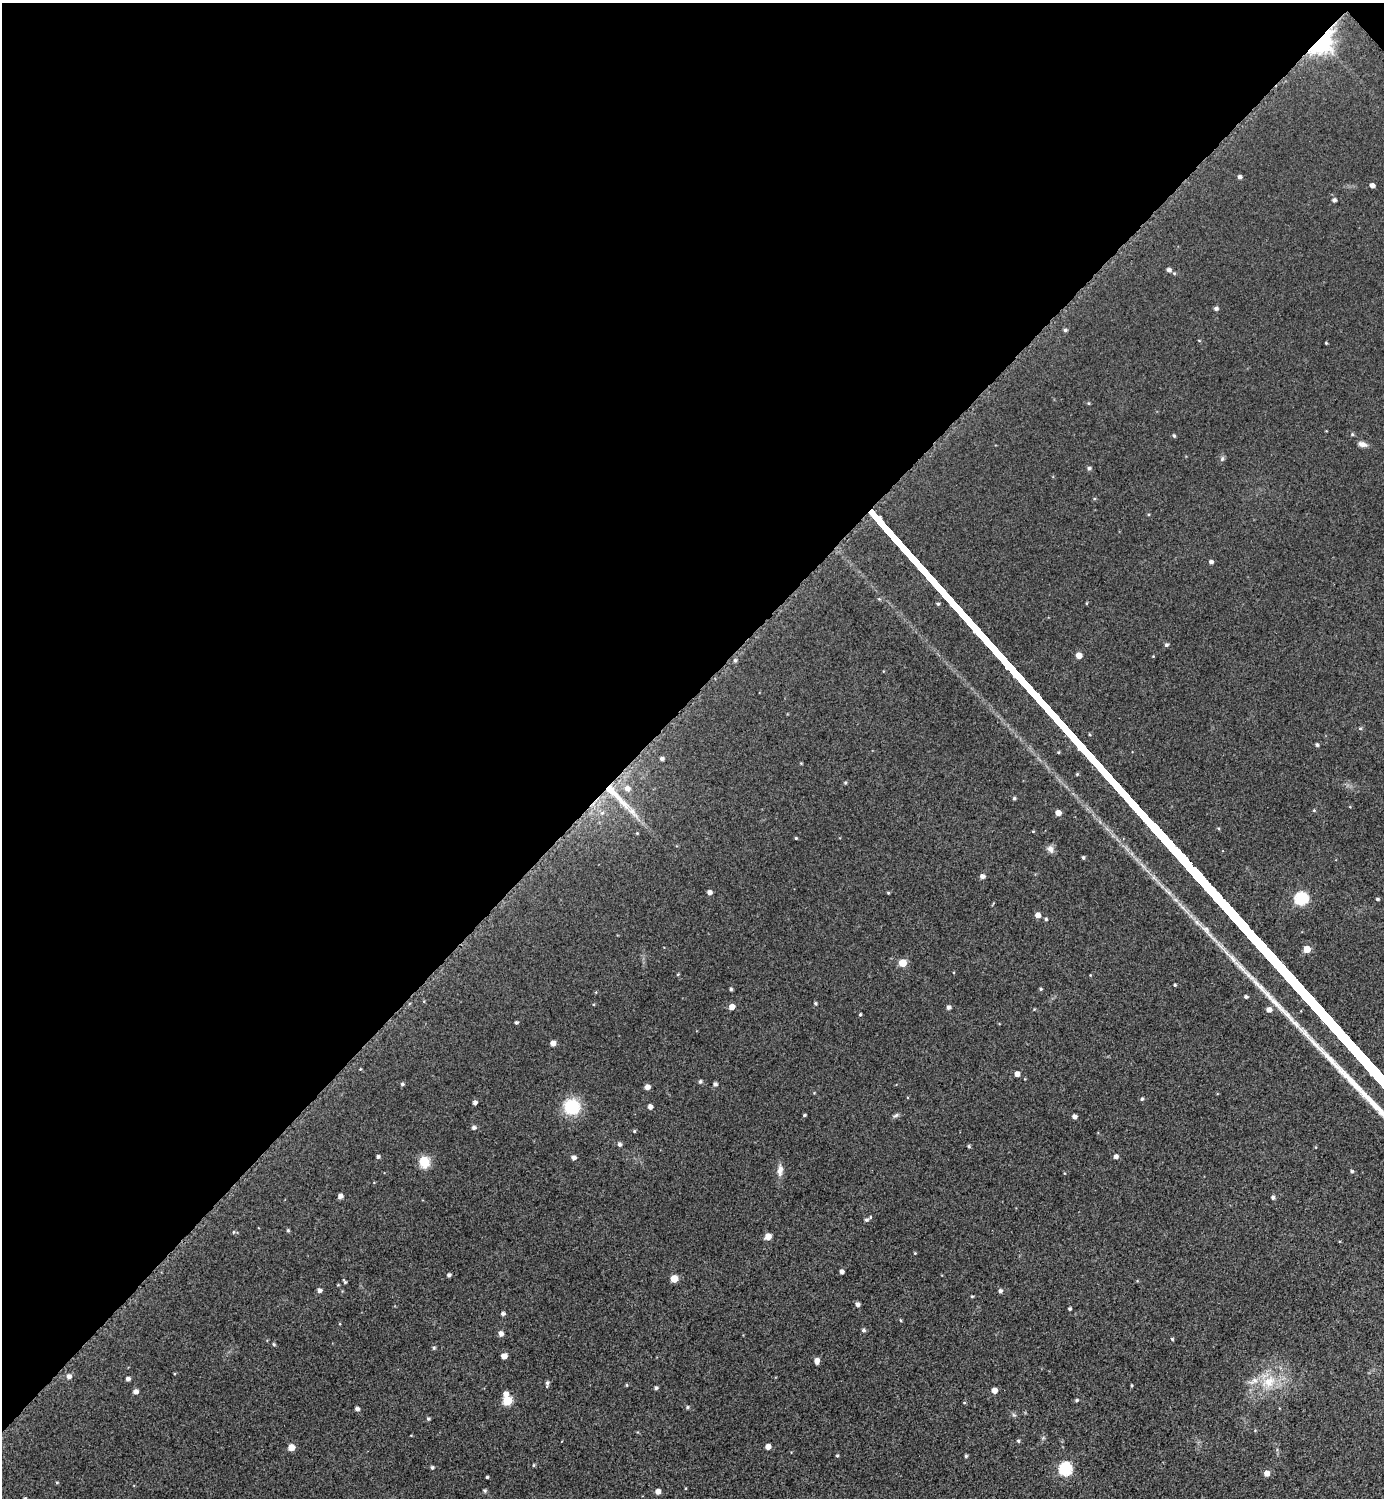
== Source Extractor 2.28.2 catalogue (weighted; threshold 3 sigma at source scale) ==
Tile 2 of 4 x 4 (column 2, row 1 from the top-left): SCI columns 1690-3071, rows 4501-5996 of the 5997 x 5997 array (HDU 1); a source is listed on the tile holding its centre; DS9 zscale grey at full resolution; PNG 1386 x 1500 px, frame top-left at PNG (2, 3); no overlay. Shown black and unused: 47% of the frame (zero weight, under 2 of 3 exposures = <1% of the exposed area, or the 3 px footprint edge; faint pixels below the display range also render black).
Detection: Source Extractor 2.28.2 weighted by HDU 2 'WHT'; one run over the whole footprint, this tile lists its part. Background 0.0372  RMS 0.018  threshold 0.0792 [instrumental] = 3 sigma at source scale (4.5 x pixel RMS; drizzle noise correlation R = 1.50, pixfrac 1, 0.05/0.05 arcsec/px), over >= 5 px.
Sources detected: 133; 1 inside a brighter listed object's ellipse — not listed separately; the other 132 listed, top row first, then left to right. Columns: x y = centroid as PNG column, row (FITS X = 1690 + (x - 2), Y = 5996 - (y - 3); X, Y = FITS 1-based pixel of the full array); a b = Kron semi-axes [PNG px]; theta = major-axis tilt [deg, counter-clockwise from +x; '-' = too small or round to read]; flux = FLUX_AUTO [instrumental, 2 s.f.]
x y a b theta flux
1321 41 11 8 47 1100
1240 177 4 4 - 4
1372 185 4 4 - 7.2
1334 200 5 5 - 4.5
1169 270 6 5 - 5.7
1216 308 5 4 - 4.3
1065 330 5 4 - 3.1
1199 340 5 3 - 1.2
1326 343 3 2 - 1.5
1089 403 5 3 - 1.6
1352 434 5 4 - 2.2
1174 436 5 4 - 2.5
1362 444 10 6 -13 8.1
1222 458 7 5 70 3.5
1089 468 5 5 - 3.8
1211 562 5 4 - 4.8
1166 645 5 4 - 3.6
1079 655 5 5 - 15
735 660 5 5 - 2.9
1360 728 5 4 - 2.4
1317 745 4 4 - 3.2
662 759 4 3 - 4.5
801 763 3 3 - 1.4
845 783 5 4 - 2.1
627 788 7 7 - 9.4
616 795 65 8 -46 62
1014 798 4 4 - 2.8
602 813 6 4 43 3.2
1058 813 5 4 - 14
637 833 4 4 - 1.6
796 838 3 3 - 1.8
1050 849 10 8 -59 7.8
1083 858 4 3 - 3
982 876 5 5 - 7.3
709 892 4 4 - 6.8
888 893 4 3 - 1.6
1301 898 6 6 - 210
1377 899 4 3 - 2.6
1038 915 5 5 - 11
1046 919 4 4 - 2.3
1206 929 17 9 -43 14
1307 949 5 5 - 26
902 963 5 5 - 38
1175 985 3 3 - 2
731 989 4 3 - 2.9
1041 989 4 3 - 2.3
1246 997 4 4 - 3.5
815 1003 4 4 - 2.5
732 1007 5 5 - 14
949 1007 5 4 - 5.3
1269 1010 5 5 - 9.9
860 1014 4 3 - 2
516 1022 4 3 - 2.9
553 1043 5 4 - 9.8
360 1069 4 4 - 1.5
1017 1074 4 4 - 9.7
700 1081 5 4 - 3.4
402 1084 5 4 - 2.8
715 1084 4 4 - 4.5
647 1087 5 5 - 9.5
1142 1099 5 4 - 2.7
475 1103 4 4 - 5.3
572 1107 17 16 - 69
650 1107 4 4 - 9
804 1115 3 3 - 2.5
896 1115 8 5 22 3.8
1074 1117 4 4 - 7.1
474 1128 5 4 - 4.7
634 1131 4 4 - 2
620 1144 5 4 - 4.3
969 1146 4 4 - 2.5
1116 1156 5 4 - 6.2
378 1157 4 4 - 3.6
574 1157 5 4 - 6.3
424 1162 12 11 - 29
780 1170 16 7 84 11
1352 1171 4 4 - 2.8
340 1196 5 4 - 7.4
1273 1197 5 4 - 4
866 1220 6 5 - 4.6
288 1230 5 4 - 2.3
234 1232 5 3 - 1.6
768 1236 5 5 - 19
915 1253 4 3 - 1.5
842 1272 4 4 - 5.6
449 1275 4 3 - 4.2
674 1279 5 5 - 35
345 1282 6 3 -55 2.4
319 1290 5 4 - 5.7
1000 1291 5 4 - 4.9
972 1296 4 3 - 1.8
857 1304 5 4 - 6.2
1070 1309 3 3 - 2.7
503 1314 4 4 - 4.5
901 1320 4 3 - 1.6
863 1330 5 5 - 3.3
501 1334 5 4 - 8.4
1172 1339 4 3 - 2
274 1344 5 4 - 2.4
434 1348 5 4 - 2.7
504 1356 5 4 - 12
817 1361 5 4 - 12
69 1376 6 5 - 7.1
128 1379 4 4 - 5.8
1269 1382 22 16 32 48
547 1383 7 4 82 4.2
626 1385 4 3 - 1.6
1132 1385 4 2 - 1.8
656 1388 4 4 - 3.9
994 1390 5 4 - 13
135 1392 5 4 - 7.7
506 1394 5 5 - 10
1077 1400 4 4 - 2.8
507 1401 5 5 - 64
688 1407 5 4 - 2.7
357 1409 4 4 - 5.4
1014 1415 6 4 -42 2.9
428 1419 4 4 - 2.8
1018 1441 5 4 - 2.6
768 1446 4 4 - 12
291 1447 5 5 - 22
837 1456 5 4 - 2.1
966 1456 4 4 - 2.7
534 1465 4 3 - 1.9
432 1467 5 4 - 2.9
1065 1469 6 6 - 210
1267 1473 5 5 - 12
487 1477 3 3 - 2
57 1482 5 3 - 1.5
485 1491 5 5 - 2.7
658 1491 5 4 - 10
25 1498 3 3 - 2.5
Overlapping masked pixels (flux is a lower limit): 2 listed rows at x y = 1321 41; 616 795
Isophote crosses this tile's border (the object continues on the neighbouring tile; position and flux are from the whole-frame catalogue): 1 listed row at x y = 25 1498